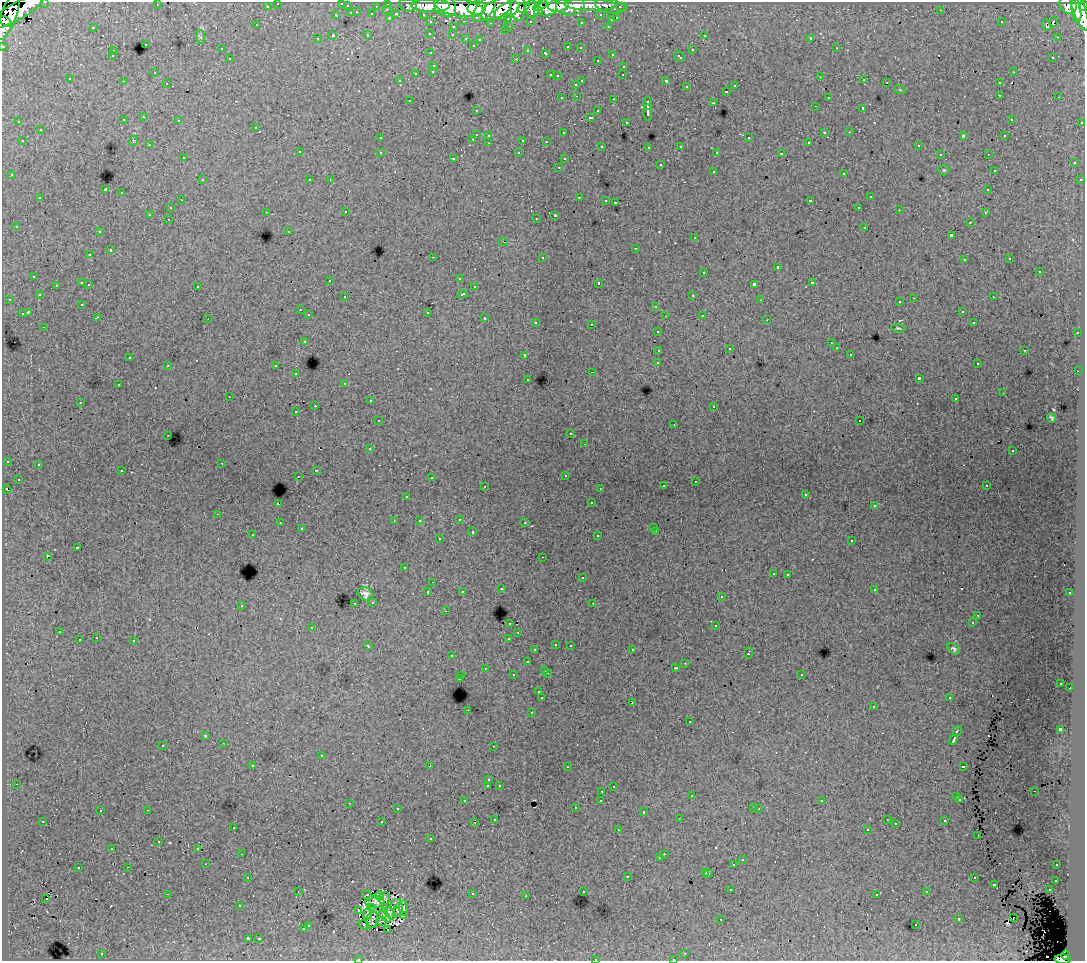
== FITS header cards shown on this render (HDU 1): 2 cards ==
NAXIS1  =                 1083
NAXIS2  =                  959

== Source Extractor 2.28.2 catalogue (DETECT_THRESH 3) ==
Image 1083 x 959 px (HDU 1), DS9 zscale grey, 1 PNG px = 1 image px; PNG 1087 x 963 px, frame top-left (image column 1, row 959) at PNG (2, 2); each listed source drawn as its Kron ellipse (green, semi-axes under 4 px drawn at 4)
Background 152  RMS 1.3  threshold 3.81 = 3 sigma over >= 5 px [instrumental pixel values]
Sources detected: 538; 6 with non-positive FLUX_AUTO (blend fragments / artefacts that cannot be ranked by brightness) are neither listed nor drawn; of the other 532, the 500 brightest by FLUX_AUTO listed and drawn (32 fainter detections omitted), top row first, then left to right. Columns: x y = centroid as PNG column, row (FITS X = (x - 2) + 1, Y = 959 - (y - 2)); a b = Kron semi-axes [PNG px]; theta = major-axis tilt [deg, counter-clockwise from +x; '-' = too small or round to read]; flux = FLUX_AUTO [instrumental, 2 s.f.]
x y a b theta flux
45 2 3 2 - 4000
278 3 3 3 - 2200
342 3 3 2 - 70
388 4 3 3 - 4400
157 5 3 2 - 130
408 5 9 6 -16 18000
590 5 26 5 -2 65000
1068 5 9 8 - 99000
267 6 3 3 - 1500
347 6 3 3 - 870
376 6 3 2 - 1300
430 6 19 6 0 210000
445 6 12 10 -45 180000
540 6 7 4 30 62000
558 6 10 6 6 110000
571 6 14 9 5 110000
610 6 15 7 -12 30000
1084 6 5 3 - 83000
518 7 14 7 -86 150000
523 7 6 3 27 110000
548 7 10 8 43 200000
622 7 6 3 0 3300
460 8 25 8 -9 420000
477 8 9 6 3 210000
484 9 15 7 48 200000
496 9 16 9 28 250000
532 9 8 7 - 190000
1079 9 23 6 -71 340000
387 10 3 2 - 390
507 10 14 7 28 190000
941 10 3 2 - 130
17 11 30 8 30 360000
538 11 4 3 - 75000
1076 11 12 4 -81 210000
357 12 3 2 - 490
351 13 3 3 - 870
372 14 3 3 - 1200
396 14 4 3 - 930
423 14 3 2 - 2300
9 15 26 7 70 320000
336 15 3 3 - 430
601 15 3 3 - 1400
390 18 3 3 - 1300
508 18 3 3 - 1100
617 18 3 3 - 590
611 20 3 3 - 500
6 21 7 4 -35 120000
464 21 3 2 - 380
530 21 3 3 - 1200
431 22 3 3 - 2300
581 22 3 3 - 240
1001 22 3 2 - 110
1053 22 5 4 - 110
491 23 3 2 - 110
257 25 3 2 - 130
1046 25 6 3 -73 230
509 26 3 2 - 420
608 26 3 3 - 350
93 27 3 2 - 740
453 27 3 3 - 340
505 30 3 2 - 170
430 33 3 3 - 100
368 35 3 3 - 410
452 35 3 3 - 150
704 35 3 3 - 270
333 36 3 3 - 1400
201 37 7 4 -89 170
1057 37 3 2 - 120
811 38 3 3 - 18000
317 39 3 3 - 180
466 39 3 3 - 450
480 39 3 3 - 220
145 44 3 3 - 390
473 45 3 3 - 160
3 46 3 3 - 5000
568 47 3 3 - 570
580 48 3 2 - 200
836 48 3 2 - 280
221 49 3 2 - 130
528 50 4 3 - 230
692 50 3 3 - 520
113 51 3 2 - 340
431 53 3 3 - 250
546 53 3 3 - 490
612 54 3 3 - 320
112 56 3 3 - 210
679 57 6 3 -43 460
1053 57 3 3 - 210
230 59 3 3 - 300
516 59 3 2 - 630
597 60 3 2 - 250
434 65 3 3 - 400
624 66 3 3 - 390
433 71 3 3 - 250
154 72 3 2 - 120
1013 72 3 2 - 380
416 73 3 3 - 580
550 75 3 2 - 510
623 75 3 2 - 120
557 76 3 3 - 180
820 77 3 2 - 120
70 79 3 2 - 130
864 80 3 2 - 210
123 81 3 2 - 120
400 81 3 3 - 180
582 81 3 2 - 650
666 81 4 3 - 1200
167 83 2 2 - 110
886 83 3 2 - 420
999 83 3 3 - 320
576 84 3 3 - 310
735 86 3 3 - 400
686 87 3 3 - 340
900 90 5 3 - 73
726 92 3 3 - 300
1000 95 3 2 - 320
576 96 3 2 - 180
828 97 3 3 - 230
1059 97 3 2 - 150
562 98 3 2 - 310
614 99 3 2 - 560
409 100 3 2 - 200
648 103 6 3 86 2700
714 103 3 3 - 990
815 106 3 2 - 200
863 108 3 3 - 1300
476 110 3 2 - 190
598 111 3 3 - 430
648 112 8 3 -87 2800
144 117 3 3 - 290
590 117 3 3 - 1500
1011 119 3 3 - 130
123 120 3 3 - 340
179 120 3 2 - 220
19 122 3 2 - 110
626 122 3 3 - 170
1082 122 3 3 - 930
256 127 3 3 - 370
40 130 3 3 - 380
824 132 3 2 - 730
849 132 3 2 - 190
564 133 3 2 - 110
476 134 3 3 - 930
489 135 3 3 - 340
963 136 4 3 - 720
1005 136 3 3 - 240
380 138 3 2 - 210
749 138 3 3 - 500
473 139 3 2 - 310
523 140 3 3 - 800
22 141 3 2 - 360
133 141 5 3 - 96
546 141 3 2 - 150
809 142 3 2 - 100
489 143 3 2 - 310
149 145 3 3 - 180
918 145 3 3 - 290
602 146 3 2 - 150
681 146 3 3 - 310
649 147 3 3 - 230
299 152 3 3 - 350
380 152 3 3 - 430
717 152 3 3 - 200
519 153 3 3 - 280
781 154 4 3 - 2100
940 154 3 2 - 170
988 154 3 2 - 170
183 158 3 2 - 180
454 158 3 3 - 230
564 159 3 3 - 200
1074 163 3 3 - 370
660 165 3 3 - 610
559 167 3 2 - 230
944 170 5 5 - 120
994 170 3 3 - 230
713 171 3 3 - 420
844 173 3 3 - 530
12 175 3 3 - 300
202 180 3 3 - 320
310 180 3 3 - 220
330 180 3 2 - 110
1080 180 3 3 - 260
105 190 4 3 - 10000
988 190 3 3 - 230
121 193 3 3 - 650
579 197 3 2 - 460
870 197 3 3 - 530
40 198 3 2 - 320
181 200 3 2 - 200
606 200 3 2 - 150
810 201 3 3 - 1700
615 202 3 3 - 590
859 207 3 2 - 300
170 208 3 3 - 280
899 210 3 2 - 130
266 212 3 2 - 250
346 212 3 2 - 200
985 213 3 3 - 190
149 214 3 3 - 1000
555 215 4 3 - 2500
536 218 3 2 - 120
168 219 3 2 - 210
970 222 3 2 - 240
16 226 3 3 - 230
865 227 3 3 - 560
289 231 3 3 - 240
99 232 3 2 - 340
951 235 3 3 - 1100
695 238 3 3 - 310
503 242 4 2 - 110
635 248 3 3 - 470
110 250 3 3 - 960
90 255 3 3 - 260
433 257 3 2 - 680
542 257 3 3 - 450
1010 259 3 3 - 150
964 260 3 3 - 240
777 267 3 3 - 1000
1039 271 3 3 - 810
704 272 3 3 - 390
34 276 3 3 - 340
459 278 3 2 - 130
330 280 3 2 - 190
82 283 3 3 - 1000
599 283 3 3 - 1900
812 283 3 3 - 720
89 284 3 2 - 270
754 284 4 3 - 2100
56 285 3 3 - 350
197 286 3 3 - 470
474 287 3 3 - 300
462 294 5 3 - 630
39 295 3 3 - 270
693 295 3 2 - 340
345 297 3 3 - 280
993 297 2 2 - 240
914 298 3 2 - 560
9 299 3 2 - 230
761 300 3 2 - 130
900 302 3 3 - 260
82 304 3 3 - 170
656 306 3 3 - 470
300 310 3 3 - 270
962 311 3 2 - 150
28 312 4 3 - 1900
427 312 3 3 - 790
22 314 3 3 - 1000
309 315 3 3 - 420
702 315 3 2 - 230
665 316 2 2 - 110
97 317 4 3 - 270
485 318 3 3 - 710
208 319 3 2 - 73
767 320 3 2 - 250
536 322 3 3 - 270
974 323 3 3 - 190
592 324 3 3 - 720
44 327 3 2 - 360
898 328 6 3 -13 100
658 331 3 3 - 320
1077 333 3 2 - 360
304 341 3 3 - 380
831 343 3 2 - 81
836 348 3 3 - 210
729 349 3 2 - 79
659 350 4 3 - 970
1025 350 3 2 - 580
850 354 3 2 - 200
525 355 3 3 - 510
130 357 3 2 - 85
658 363 4 3 - 2300
977 364 3 2 - 220
168 365 3 3 - 310
276 366 3 3 - 480
1078 371 2 2 - 180
593 372 3 2 - 660
296 374 3 2 - 200
919 378 4 3 - 2900
528 379 3 3 - 320
345 383 3 3 - 280
118 385 3 2 - 350
1003 393 2 2 - 120
229 397 3 2 - 87
955 399 3 2 - 150
370 401 3 2 - 320
80 402 3 2 - 320
315 406 2 2 - 840
714 406 3 2 - 210
296 412 3 3 - 180
1052 418 5 4 - 150
378 421 3 3 - 250
860 421 2 2 - 85
674 424 2 2 - 76
571 434 3 3 - 290
168 435 3 2 - 280
585 444 3 2 - 160
370 449 3 2 - 250
1012 451 3 3 - 250
7 461 3 3 - 290
222 463 2 2 - 220
38 464 3 3 - 290
316 470 3 2 - 530
122 471 3 2 - 260
565 475 3 2 - 210
298 477 2 2 - 210
431 478 3 2 - 180
18 479 3 3 - 200
695 481 3 2 - 210
485 486 3 2 - 260
663 486 3 3 - 410
986 486 3 3 - 280
600 488 3 2 - 160
7 489 4 3 - 390
806 494 3 3 - 220
407 496 3 3 - 210
591 503 3 3 - 250
278 504 3 3 - 1300
874 506 3 3 - 190
218 514 3 2 - 250
459 519 3 2 - 390
394 521 2 2 - 73
419 521 3 3 - 210
525 522 3 2 - 280
280 523 3 2 - 190
654 527 3 3 - 200
301 529 3 3 - 180
656 531 3 2 - 380
472 532 3 3 - 680
253 535 3 2 - 230
598 536 3 3 - 310
439 539 3 3 - 320
852 541 3 3 - 370
77 548 3 3 - 980
47 556 3 3 - 1600
543 557 3 2 - 180
404 568 3 3 - 240
773 573 3 3 - 380
788 574 3 2 - 320
582 578 3 3 - 390
433 582 3 2 - 90
501 589 3 3 - 210
874 589 3 3 - 300
462 591 3 3 - 270
428 592 3 3 - 510
1070 593 3 3 - 290
365 594 8 6 -29 380
721 597 3 3 - 280
373 602 3 3 - 380
355 603 3 2 - 290
593 603 3 2 - 220
241 605 3 3 - 460
445 611 3 2 - 210
978 615 3 2 - 77
510 623 3 3 - 360
972 623 3 2 - 140
716 626 3 3 - 800
312 627 3 3 - 300
59 632 3 2 - 270
518 633 3 2 - 190
96 638 3 2 - 280
509 638 4 3 - 840
79 640 3 3 - 560
134 641 3 3 - 920
556 644 3 3 - 290
570 645 3 2 - 320
368 646 4 3 - 280
954 649 7 4 -40 190
535 650 3 3 - 330
632 650 3 2 - 350
748 653 6 3 70 880
451 656 3 3 - 210
527 662 3 3 - 540
685 663 3 2 - 300
485 668 3 2 - 290
675 668 3 3 - 260
545 670 3 2 - 400
547 673 3 2 - 500
801 674 3 3 - 380
513 675 3 3 - 440
462 676 3 2 - 230
459 679 3 3 - 1200
1061 683 3 3 - 200
1070 688 3 2 - 320
539 692 3 3 - 280
542 698 3 3 - 2300
949 698 3 2 - 240
632 702 3 2 - 230
873 707 3 2 - 180
467 710 3 2 - 310
531 712 3 2 - 380
689 722 3 3 - 470
1060 729 4 3 - 2800
957 731 5 3 - 990
206 736 3 3 - 490
954 740 5 3 - 3100
224 743 3 2 - 230
163 745 3 3 - 500
493 746 3 2 - 120
321 756 3 3 - 640
253 765 3 3 - 200
430 766 4 3 - 1500
963 766 4 3 - 490
567 767 3 2 - 230
489 780 3 3 - 220
16 784 3 2 - 140
499 785 3 3 - 140
488 786 3 3 - 1100
613 787 3 3 - 250
602 791 3 2 - 320
1034 791 3 2 - 150
692 796 3 2 - 170
957 797 3 3 - 640
960 799 3 3 - 230
601 800 3 3 - 290
465 801 3 3 - 270
822 801 3 2 - 83
349 803 3 2 - 370
753 807 3 2 - 290
575 808 3 3 - 190
397 809 3 3 - 210
759 809 3 2 - 73
147 810 3 2 - 600
100 811 3 2 - 230
644 812 3 3 - 210
495 819 3 3 - 240
679 819 3 2 - 70
887 820 3 2 - 90
43 821 3 3 - 250
945 821 3 3 - 440
382 822 3 3 - 820
475 822 3 2 - 70
896 824 3 3 - 100
233 827 3 3 - 310
867 829 3 2 - 220
618 830 2 2 - 110
978 835 3 2 - 84
431 839 3 3 - 170
159 842 3 3 - 190
112 848 3 2 - 94
198 848 3 2 - 140
242 854 3 2 - 190
664 854 3 2 - 290
660 858 3 3 - 260
742 860 3 3 - 340
206 864 2 2 - 240
734 864 3 3 - 1100
1057 865 3 2 - 210
128 867 3 2 - 200
78 868 3 3 - 540
706 872 3 3 - 370
709 873 3 3 - 460
627 876 3 3 - 780
248 877 3 2 - 180
974 878 3 3 - 330
1056 880 3 3 - 360
994 884 3 3 - 750
730 890 3 2 - 170
1049 890 3 2 - 390
298 891 3 2 - 78
583 891 3 3 - 180
927 892 3 2 - 210
167 894 3 2 - 930
472 894 3 3 - 530
379 895 4 3 - 220
877 895 3 3 - 180
367 896 5 3 - 110
526 896 3 2 - 150
384 898 6 5 - 360
46 899 3 2 - 240
375 902 10 6 -3 540
395 904 6 3 45 370
240 905 3 3 - 190
372 907 4 3 - 160
404 908 7 3 -88 380
385 909 4 2 - 88
359 910 2 2 - 77
398 910 7 4 65 250
390 913 6 4 -50 360
367 914 6 4 72 190
403 915 4 3 - 140
385 916 7 3 -48 250
1013 917 2 2 - 280
721 919 3 2 - 82
959 919 3 3 - 540
372 920 8 6 74 180
381 921 5 2 - 100
308 925 3 3 - 300
364 925 5 2 - 99
916 925 3 2 - 240
303 929 3 2 - 310
388 929 3 2 - 79
248 938 3 3 - 1900
259 939 3 2 - 69
685 953 3 2 - 210
102 954 3 2 - 490
1066 955 4 3 - 43000
595 959 3 2 - 360
673 959 3 2 - 310
1063 959 8 4 -2 100000
358 960 3 2 - 95
At the frame edge (FLAGS 8, measured only in part): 9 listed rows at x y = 45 2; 278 3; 342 3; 1084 6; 3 46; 595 959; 673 959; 1063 959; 358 960
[32 fainter detections neither listed nor drawn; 6 non-positive-flux detections neither listed nor drawn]